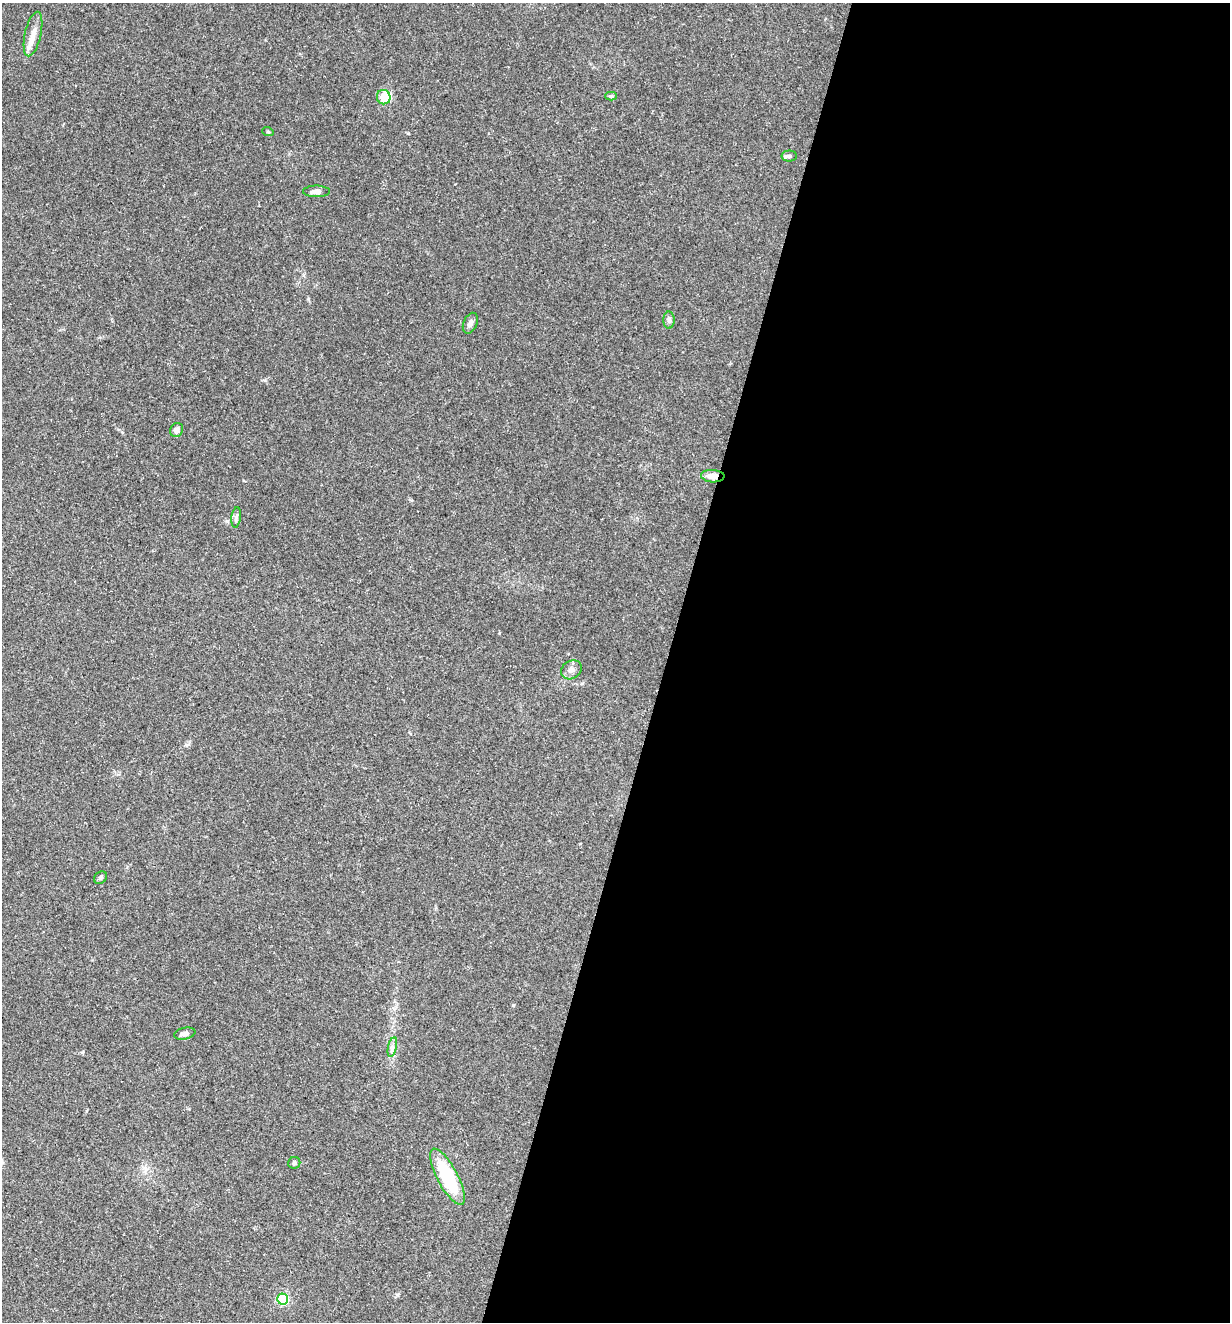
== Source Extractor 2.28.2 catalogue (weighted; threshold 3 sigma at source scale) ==
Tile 12 of 4 x 4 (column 4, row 3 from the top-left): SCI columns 3942-5169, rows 1321-2640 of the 5297 x 5282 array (HDU 1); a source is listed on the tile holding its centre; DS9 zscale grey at full resolution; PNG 1232 x 1324 px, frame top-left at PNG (2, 3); each listed source drawn as its Kron ellipse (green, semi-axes under 4 px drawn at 4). Shown black and unused: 46% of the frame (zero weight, under 3 of 5 exposures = <1% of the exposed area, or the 3 px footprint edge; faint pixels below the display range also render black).
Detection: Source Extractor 2.28.2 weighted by HDU 2 'WHT'; one run over the whole footprint, this tile lists its part. Background 0.107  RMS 0.0066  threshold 0.0299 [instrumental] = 3 sigma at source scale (4.5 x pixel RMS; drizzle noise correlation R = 1.50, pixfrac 1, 0.05/0.05 arcsec/px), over >= 5 px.
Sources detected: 20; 1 inside a brighter object's white glare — neither listed nor drawn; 1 inside a brighter listed object's ellipse — not listed separately; the other 18 listed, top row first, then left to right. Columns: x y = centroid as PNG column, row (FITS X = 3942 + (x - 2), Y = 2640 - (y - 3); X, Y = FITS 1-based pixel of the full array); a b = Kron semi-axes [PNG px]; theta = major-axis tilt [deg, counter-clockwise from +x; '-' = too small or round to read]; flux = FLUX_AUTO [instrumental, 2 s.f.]
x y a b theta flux
33 34 23 8 77 6.3
611 96 6 4 0 1.1
384 97 7 7 - 12
268 132 6 3 -19 0.82
789 156 8 5 0 1.6
316 191 13 6 0 3.3
669 320 8 6 -89 1.7
470 323 11 6 66 2.6
177 430 7 6 - 2.8
713 476 12 6 -4 5.8
236 517 10 4 83 1.7
571 670 11 9 34 3.2
101 878 7 5 47 1.4
185 1034 11 5 13 2.6
392 1047 10 4 77 2.1
294 1163 6 6 - 1.6
447 1177 31 10 -62 42
283 1299 5 5 - 66
Overlapping masked pixels (flux is a lower limit): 1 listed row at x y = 713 476